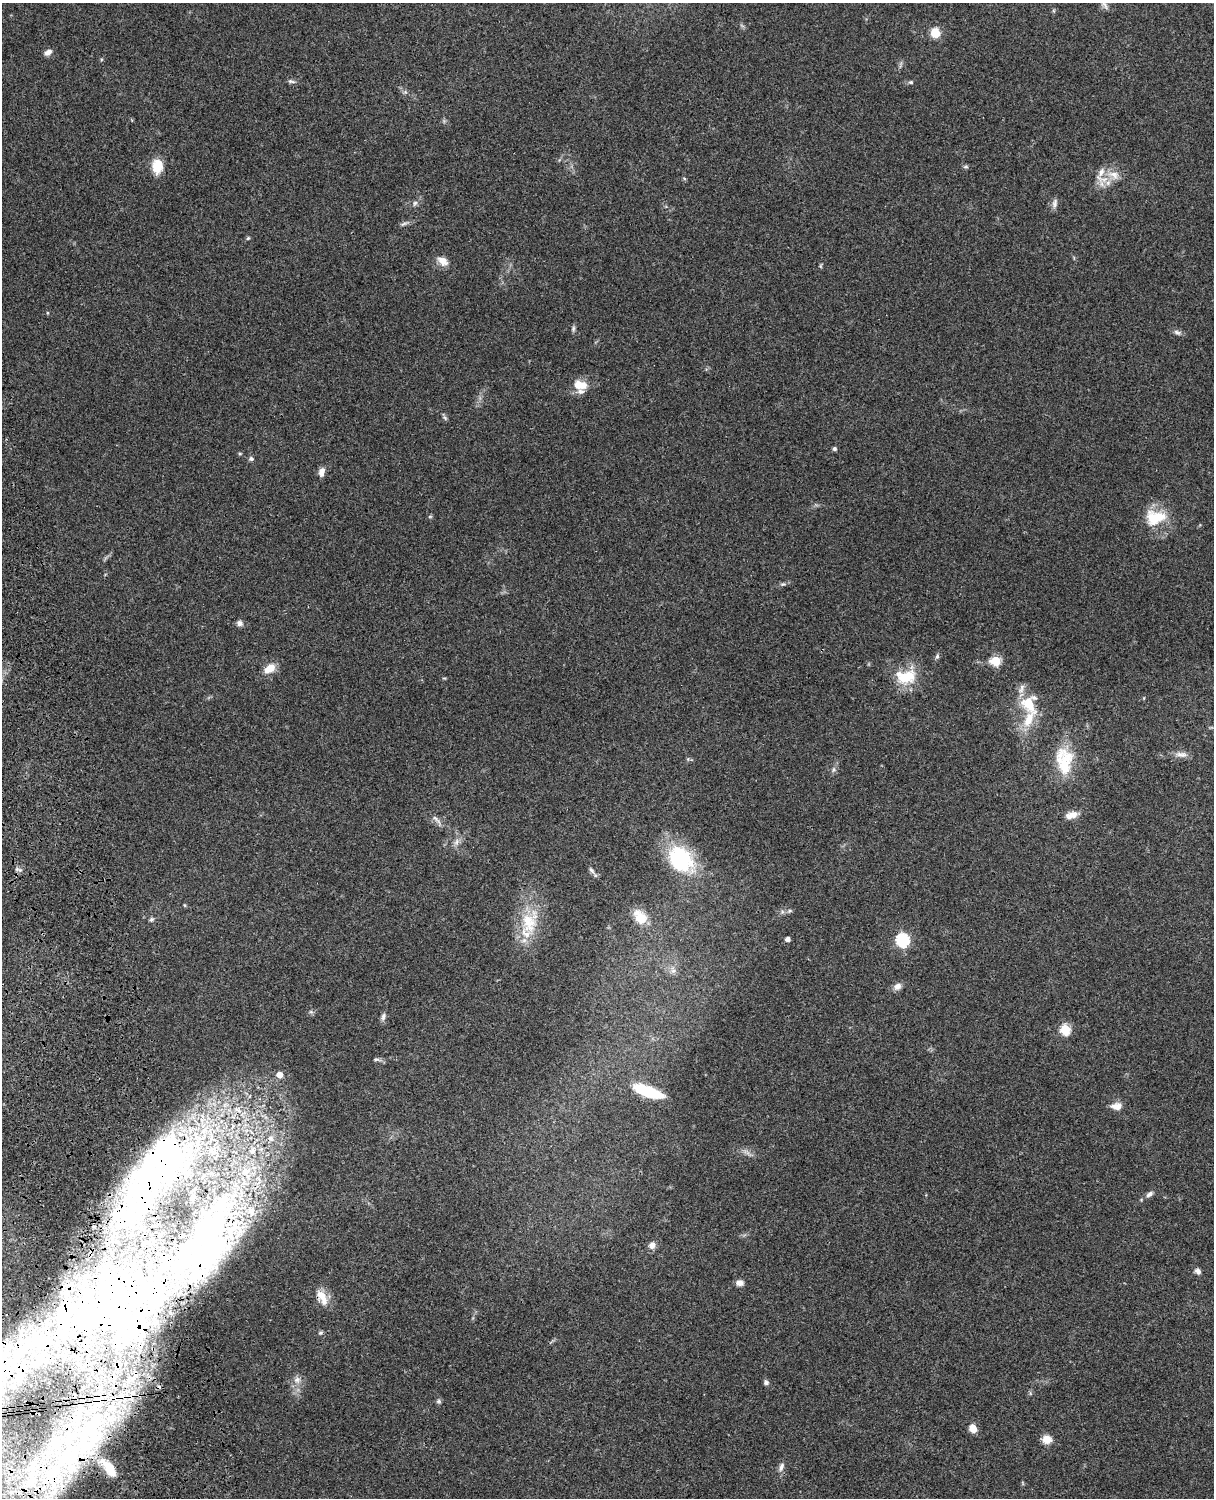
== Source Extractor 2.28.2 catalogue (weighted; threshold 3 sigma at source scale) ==
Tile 7 of 4 x 3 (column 3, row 2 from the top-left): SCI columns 2546-3757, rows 1772-3267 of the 5087 x 4926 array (HDU 1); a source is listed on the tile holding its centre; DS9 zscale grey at full resolution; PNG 1216 x 1500 px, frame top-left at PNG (2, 3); no overlay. Shown black and unused: <1% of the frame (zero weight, under 3 of 4 exposures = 6% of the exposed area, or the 3 px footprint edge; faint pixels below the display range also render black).
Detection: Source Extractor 2.28.2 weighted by HDU 2 'WHT'; one run over the whole footprint, this tile lists its part. Background 0.104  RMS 0.0065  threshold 0.0292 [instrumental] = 3 sigma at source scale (4.5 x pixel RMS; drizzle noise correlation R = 1.50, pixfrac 1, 0.05/0.05 arcsec/px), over >= 5 px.
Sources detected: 102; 4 inside a brighter object's white glare — not listed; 16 inside a brighter listed object's ellipse — not listed separately; the other 82 listed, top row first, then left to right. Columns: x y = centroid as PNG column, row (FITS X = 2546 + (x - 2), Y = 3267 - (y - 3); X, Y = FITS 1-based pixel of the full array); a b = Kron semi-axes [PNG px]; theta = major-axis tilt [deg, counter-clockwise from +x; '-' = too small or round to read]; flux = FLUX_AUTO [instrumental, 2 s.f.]
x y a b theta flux
1105 5 12 5 -59 1.8
935 33 8 8 - 12
48 52 10 6 29 2.9
291 81 11 4 -8 1.6
911 82 6 5 - 1
157 166 17 13 89 11
965 167 7 4 0 1
1114 175 17 11 -29 7.7
415 203 8 5 59 1.6
1055 203 14 7 82 2.7
404 224 11 4 20 1.7
248 238 5 4 - 0.9
443 261 16 10 -37 5.5
820 266 6 4 -89 0.79
573 328 8 5 88 1.3
1177 332 11 5 -29 2
580 385 18 12 -10 10
445 418 7 4 -71 1.2
834 449 5 5 - 1.2
251 459 6 5 - 1.6
322 472 11 7 74 3.8
430 516 6 4 0 0.78
1155 517 29 20 9 21
783 584 7 5 2 1.2
240 623 8 7 - 2.4
937 656 8 5 64 1.3
996 661 6 5 - 34
270 668 15 9 35 7.8
906 677 24 16 17 20
1029 704 18 14 -71 22
1181 754 18 7 -4 4
1064 766 47 17 -75 24
833 769 8 4 81 1.4
1071 815 16 8 16 5.7
436 819 17 4 -47 2.6
456 842 10 7 61 2.9
681 859 36 27 -51 50
18 869 11 4 -21 1.6
591 870 12 6 -55 2.2
184 905 5 3 - 0.6
789 911 7 5 12 1.2
640 917 19 12 -54 12
151 919 6 6 - 1.3
529 923 36 21 -81 29
788 939 4 4 - 3.2
902 940 6 6 - 92
673 971 7 6 - 2.1
897 986 10 8 31 3.4
311 1012 6 4 -18 1
383 1016 11 6 73 2.1
1065 1029 5 5 - 44
376 1059 9 5 -4 1.4
279 1075 5 5 - 7
648 1092 32 10 -21 29
1116 1106 15 9 2 4.9
237 1110 15 6 -24 5.7
233 1126 8 3 71 1.8
271 1138 9 8 - 4
212 1139 24 11 -75 16
252 1150 12 8 42 5.6
246 1171 16 13 17 11
146 1176 135 37 66 160
259 1182 7 4 69 1.5
1149 1194 9 6 35 2.6
220 1203 16 5 79 4.1
652 1245 8 7 - 4.5
209 1253 72 33 47 78
1198 1271 8 6 -47 2.6
739 1283 9 7 -2 3
322 1297 23 10 -59 8.5
121 1323 13 10 9 8.3
320 1333 7 4 7 1
20 1353 101 39 45 150
132 1378 13 6 30 3.9
297 1380 10 9 - 3.9
766 1383 7 6 - 1.5
439 1401 7 5 0 1.2
973 1428 9 7 -62 6.3
1047 1439 9 8 - 7.3
69 1458 52 29 23 82
108 1467 27 12 -46 13
781 1467 13 6 69 3
Overlapping masked pixels (flux is a lower limit): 7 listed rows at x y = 146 1176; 209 1253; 322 1297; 20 1353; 132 1378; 69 1458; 108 1467
Isophote crosses this tile's border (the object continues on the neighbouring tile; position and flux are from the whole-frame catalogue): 1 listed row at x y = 20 1353